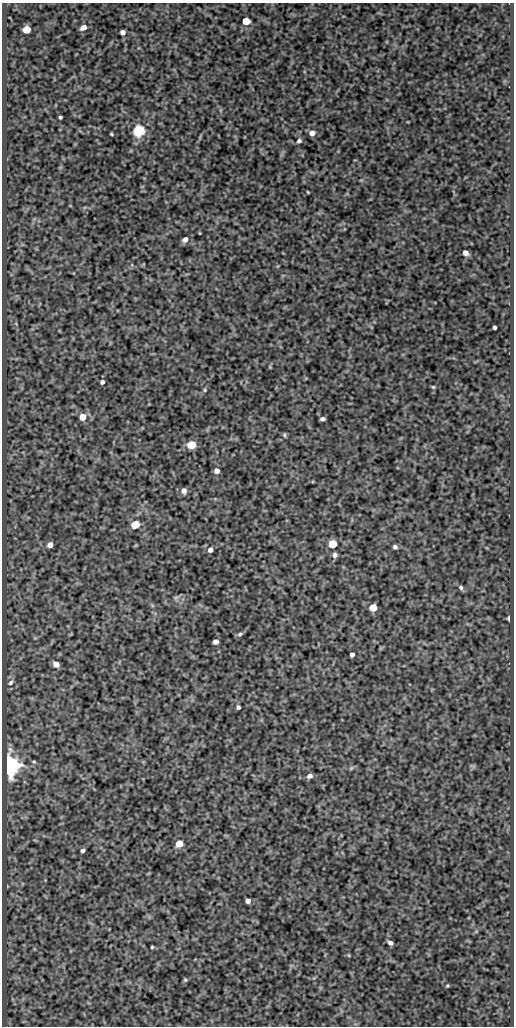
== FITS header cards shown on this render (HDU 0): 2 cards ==
NAXIS1  =                  512
NAXIS2  =                 1024

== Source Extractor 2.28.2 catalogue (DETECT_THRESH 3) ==
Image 512 x 1024 px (HDU 0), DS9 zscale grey, 1 PNG px = 1 image px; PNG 516 x 1028 px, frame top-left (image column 1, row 1024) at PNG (2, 3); no overlay
Background 526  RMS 1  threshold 3.04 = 3 sigma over >= 5 px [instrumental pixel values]
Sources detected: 51; all 51 listed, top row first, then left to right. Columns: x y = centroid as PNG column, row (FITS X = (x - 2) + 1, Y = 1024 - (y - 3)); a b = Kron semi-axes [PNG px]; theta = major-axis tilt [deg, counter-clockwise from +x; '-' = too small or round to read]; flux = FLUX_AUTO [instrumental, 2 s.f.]
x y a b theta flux
246 21 5 5 - 1500
83 27 6 5 - 460
26 29 5 5 - 1400
123 32 4 4 - 270
60 117 3 3 - 100
139 131 6 6 - 10000
312 133 6 6 - 350
111 134 3 2 - 70
299 141 7 6 - 160
308 192 3 2 - 55
200 233 4 2 - 47
185 239 7 6 - 330
465 253 5 4 - 400
494 327 4 4 - 120
102 382 4 4 - 190
433 387 5 4 - 76
205 390 5 4 - 79
82 417 6 6 - 780
322 419 5 4 - 180
284 435 6 4 -70 87
191 445 5 5 - 1800
217 471 5 5 - 330
184 491 6 5 - 280
135 525 6 5 - 2300
332 544 5 5 - 3000
50 545 5 4 - 370
395 547 5 5 - 170
210 550 5 5 - 300
335 555 5 5 - 230
461 588 6 5 - 140
176 597 7 4 19 130
373 608 5 5 - 1300
509 618 5 3 - 150
240 634 7 5 19 130
216 642 5 4 - 370
352 655 4 4 - 210
56 664 6 5 - 520
10 683 7 5 45 180
238 707 4 4 - 140
34 762 5 3 - 76
10 765 7 6 - 54000
351 768 7 4 45 90
310 776 6 5 - 260
179 843 5 5 - 1000
83 851 4 4 - 140
248 901 4 4 - 280
390 943 5 4 - 200
152 947 3 3 - 74
348 955 5 3 - 54
185 980 6 5 - 98
447 986 4 4 - 69